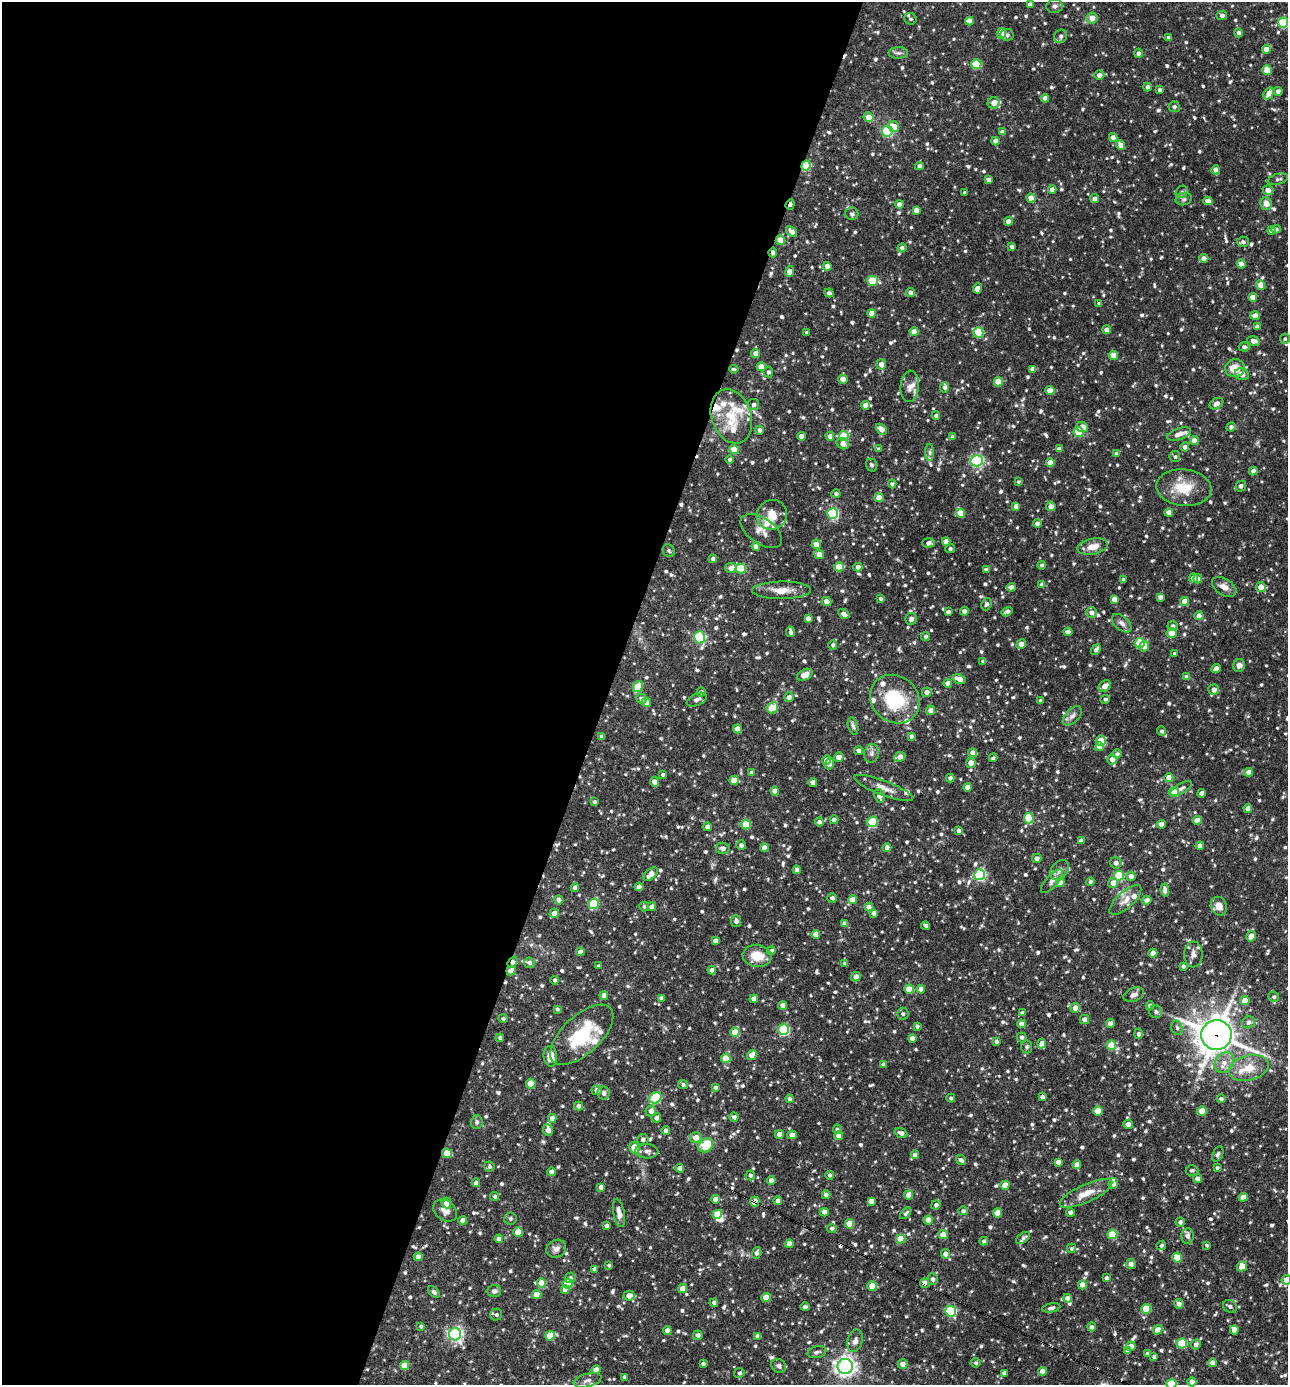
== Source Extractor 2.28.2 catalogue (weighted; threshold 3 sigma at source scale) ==
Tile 5 of 4 x 4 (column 1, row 2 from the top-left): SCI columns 271-1556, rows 2769-4151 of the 5551 x 5537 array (HDU 1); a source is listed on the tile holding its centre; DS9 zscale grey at full resolution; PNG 1290 x 1387 px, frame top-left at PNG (2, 2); each listed source drawn as its Kron ellipse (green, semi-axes under 4 px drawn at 4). Shown black and unused: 47% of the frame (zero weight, under 3 of 4 exposures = <1% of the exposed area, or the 3 px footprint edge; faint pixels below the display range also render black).
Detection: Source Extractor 2.28.2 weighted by HDU 2 'WHT'; one run over the whole footprint, this tile lists its part. Background 0.0839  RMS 0.0039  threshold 0.0177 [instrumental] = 3 sigma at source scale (4.5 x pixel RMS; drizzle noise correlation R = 1.50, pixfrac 1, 0.05/0.05 arcsec/px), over >= 5 px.
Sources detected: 1050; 6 cosmic-ray / hot-pixel residue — neither listed nor drawn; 28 inside a brighter listed object's ellipse — not listed separately; of the other 1016, all 500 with FLUX_AUTO >= 0.738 (the completeness limit of this list) listed and drawn (516 fainter detections not listed), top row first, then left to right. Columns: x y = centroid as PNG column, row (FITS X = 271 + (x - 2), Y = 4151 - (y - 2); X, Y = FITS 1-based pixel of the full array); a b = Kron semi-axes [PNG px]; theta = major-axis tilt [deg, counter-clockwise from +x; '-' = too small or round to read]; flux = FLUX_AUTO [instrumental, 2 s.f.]
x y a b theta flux
1030 4 4 4 - 1.6
1055 6 8 7 - 1.1
1222 16 5 4 - 0.99
1092 18 5 5 - 3.2
910 19 6 5 - 0.81
969 21 4 4 - 2.9
1283 22 5 5 - 25
1002 33 5 4 - 6.6
1239 33 4 4 - 1.2
1007 35 6 6 - 0.93
1061 36 7 6 - 1
1169 38 4 4 - 1.6
1266 49 4 4 - 4.7
898 53 10 6 2 1.2
1138 53 4 4 - 1.2
976 64 5 5 - 14
1267 70 5 4 - 5.3
1099 75 5 5 - 2.2
1147 87 4 4 - 1.2
1160 90 4 3 - 1
1278 91 4 4 - 1.7
1269 93 6 4 58 3.3
1045 98 4 4 - 2.9
994 103 6 6 - 3.3
1174 107 5 5 - 1.1
868 117 5 4 - 4.3
894 126 6 5 - 4.2
887 131 5 5 - 37
1002 132 4 4 - 2.4
1113 137 4 4 - 2.7
995 141 4 4 - 2.4
1121 145 5 4 - 3.3
806 166 5 4 - 21
919 166 4 4 - 1.6
1216 170 4 4 - 3.2
1278 179 10 5 16 1
989 180 4 4 - 1.7
1052 190 4 4 - 2.4
1268 190 5 4 - 2.7
1182 192 6 5 - 0.93
965 193 4 3 - 0.9
1031 198 4 4 - 4.4
1095 199 4 4 - 1.8
1184 199 8 6 13 0.89
1208 201 4 4 - 3
790 204 5 3 - 2.3
899 204 4 4 - 2.8
1266 204 6 5 - 3.3
916 210 4 4 - 2.4
852 214 6 6 - 0.88
1008 221 4 4 - 2.9
1276 229 5 4 - 0.87
792 231 6 4 -38 2.1
1272 231 4 4 - 2.8
780 240 4 4 - 5.7
1243 242 6 5 - 1.1
1012 247 4 4 - 1.3
902 248 4 4 - 1.2
773 252 5 3 - 1.6
1204 258 4 4 - 2.2
1241 264 4 4 - 4.3
827 266 4 4 - 2.8
789 271 5 4 - 2.9
873 281 5 5 - 16
1261 285 4 4 - 5.1
977 288 5 4 - 2.4
910 292 4 4 - 1.7
829 293 4 4 - 1.1
1253 297 4 4 - 2.9
1099 303 4 3 - 0.97
872 314 4 4 - 3.5
1255 316 5 4 - 2.6
1257 327 4 4 - 1.6
1107 330 4 4 - 2.7
914 331 4 4 - 4.2
978 332 5 5 - 18
807 333 4 3 - 0.82
1285 339 5 5 - 0.74
1254 341 6 4 -10 2.3
1244 347 5 4 - 1.1
756 353 4 4 - 2.3
1113 355 4 4 - 5
881 364 5 5 - 2.6
761 367 4 4 - 6.1
1235 368 10 9 - 5.9
734 369 4 3 - 0.77
1032 369 4 4 - 1.6
768 372 5 5 - 0.93
1242 374 7 6 - 2.5
843 379 4 4 - 4.2
998 382 4 4 - 9.4
910 386 16 9 85 3.1
945 387 5 4 - 1.1
1050 391 4 4 - 5.8
1216 404 7 5 31 2.1
754 405 6 5 - 1.3
865 405 4 4 - 2.9
731 416 28 19 -71 14
936 416 4 4 - 1.1
1082 427 6 5 - 3.3
1231 427 5 4 - 1.2
881 429 6 4 -44 3.2
759 430 4 4 - 1.5
1079 432 5 5 - 17
1179 434 12 5 18 2.2
801 436 4 4 - 2.5
830 436 4 4 - 2.2
844 436 5 5 - 18
952 437 4 4 - 0.78
1194 441 4 4 - 2.8
843 444 6 5 - 2.6
1185 447 4 4 - 1.7
734 449 5 4 - 7.6
879 449 4 4 - 0.85
1059 449 4 4 - 1.7
930 452 9 4 -90 0.9
1116 453 4 4 - 0.89
1175 457 5 5 - 0.85
729 460 4 4 - 0.89
977 461 6 5 - 61
1050 463 4 4 - 5.4
871 465 6 5 - 1.1
1253 471 4 4 - 1.4
1018 482 4 3 - 0.74
892 484 4 4 - 1.1
1241 486 5 5 - 1.4
1184 488 27 18 -6 10
836 494 4 4 - 1.1
879 498 4 4 - 5.4
1016 506 4 4 - 2.2
1051 506 5 4 - 2.5
960 513 4 4 - 6.6
1169 513 4 4 - 2.9
833 514 5 5 - 35
772 515 15 14 - 6.5
1037 523 4 4 - 1.5
761 531 23 13 -34 3.8
946 541 4 4 - 3.8
929 543 6 4 3 1.8
816 544 5 4 - 3
756 546 4 4 - 2.4
1093 547 15 8 11 4.2
950 549 5 4 - 0.9
669 551 6 5 - 0.77
819 554 5 4 - 3.8
713 559 4 4 - 1.3
1042 565 4 4 - 0.83
839 567 5 4 - 9
858 567 4 4 - 1.9
731 568 6 5 - 2.3
741 569 5 5 - 14
986 570 4 4 - 1.4
1193 578 4 4 - 3
1197 579 5 4 - 2.8
1123 580 4 3 - 0.77
1042 585 4 4 - 2.1
1011 587 4 4 - 2.1
1224 587 13 8 -32 2.5
1261 587 5 4 - 3.9
781 590 29 8 0 5.3
1160 597 4 4 - 1.3
880 598 4 4 - 0.95
1114 599 4 4 - 2.4
826 601 5 4 - 2.9
1184 601 4 4 - 3.8
987 604 6 5 - 0.95
964 611 4 4 - 2.3
948 612 4 4 - 1.2
1007 612 6 4 31 1.4
1092 612 5 5 - 1.6
844 614 6 4 -32 2.5
1199 616 4 4 - 3.3
808 618 4 4 - 2.2
911 619 6 5 - 1.4
1122 623 11 7 -42 1.7
1173 626 5 5 - 0.97
790 632 5 3 - 1.4
1068 632 4 4 - 2
1171 633 5 5 - 4
926 636 5 4 - 0.96
699 637 6 5 - 35
1140 643 5 5 - 17
1021 644 5 4 - 3.3
833 645 5 4 - 0.93
1144 646 5 5 - 3
1096 650 6 4 53 1.3
1174 654 4 3 - 0.82
983 661 4 4 - 0.93
1239 665 6 5 - 1.5
1216 669 5 4 - 2.2
805 675 8 5 29 4.6
1187 677 4 4 - 2.5
959 679 7 4 -22 3.6
948 683 4 4 - 2.8
1105 686 7 5 39 2.3
638 687 6 5 - 10
1214 690 5 5 - 2.2
701 692 4 4 - 1.3
927 692 5 4 - 1.8
789 697 5 5 - 1.6
641 699 5 5 - 1.6
895 699 26 23 -40 21
1105 699 5 3 - 0.94
697 700 10 6 25 2.1
1041 701 4 3 - 1.1
646 702 5 4 - 3.3
772 708 6 5 - 13
931 710 4 4 - 2.6
1072 716 12 7 46 1.8
853 726 9 5 -74 0.93
737 729 4 4 - 4.3
1162 731 5 4 - 1
911 736 4 3 - 1.1
602 737 4 4 - 1.9
1101 741 5 5 - 5.3
1099 747 4 4 - 3.1
858 751 4 3 - 1.4
872 753 9 7 79 1.5
973 753 4 4 - 2.5
1117 754 5 4 - 0.91
839 757 5 4 - 3
900 757 6 4 25 3.1
993 758 4 3 - 0.79
1112 759 5 5 - 2.5
826 760 4 4 - 2.6
971 763 5 5 - 3.1
829 764 6 4 70 5.1
1249 772 4 4 - 2.8
752 773 4 4 - 1.6
663 775 4 4 - 0.86
950 778 4 4 - 1.1
1169 778 4 4 - 4.7
734 780 5 4 - 5.5
654 782 5 4 - 3
813 782 4 4 - 3.1
967 787 4 4 - 3
884 788 31 7 -21 3.9
1181 789 12 5 30 1.2
775 791 4 4 - 3.2
1174 792 5 5 - 15
1202 793 4 4 - 1.7
880 796 7 5 -69 3.1
594 802 4 3 - 0.81
1248 809 4 4 - 2.9
1029 818 5 5 - 11
834 820 4 4 - 1.6
1197 820 4 4 - 3.5
819 822 4 4 - 1.8
872 822 5 5 - 18
746 824 5 5 - 13
1161 824 4 4 - 3
707 827 4 4 - 1.5
959 831 4 4 - 2
1081 841 4 4 - 1.8
741 845 5 4 - 1.1
1200 846 4 4 - 2.7
764 847 4 4 - 2.9
723 848 7 5 -4 1.6
887 848 4 4 - 2.5
1037 858 4 4 - 1.9
1116 863 6 5 - 1.9
797 870 4 4 - 2.4
1060 870 11 8 51 2
651 874 8 5 42 3.8
980 875 5 5 - 46
1119 876 5 5 - 15
1131 876 5 4 - 2.4
1052 881 15 6 47 1.7
1090 882 4 4 - 0.97
1060 883 4 4 - 4.4
1113 883 5 5 - 3.2
639 887 4 4 - 3.3
575 888 4 4 - 2.3
1165 890 6 4 -82 2.2
832 898 5 5 - 1
559 900 4 4 - 2.6
852 900 4 4 - 4.8
1125 900 20 8 42 3.5
1147 900 5 4 - 2
593 904 5 5 - 20
644 906 5 4 - 0.74
1219 906 9 7 -67 3.4
652 907 4 4 - 2.7
869 907 4 4 - 2.9
554 913 4 4 - 2.8
874 913 4 4 - 1.7
736 921 6 5 - 1.6
845 924 4 4 - 2.5
925 926 4 3 - 0.89
816 934 4 4 - 3.5
1251 936 5 4 - 3.3
716 941 4 4 - 2.3
771 951 4 4 - 1.2
580 952 4 4 - 2.7
1153 953 4 4 - 3.2
1193 954 13 9 89 2.4
757 956 14 11 -8 6.9
513 962 6 4 53 1.9
529 963 5 5 - 1.5
845 963 4 3 - 0.77
599 966 4 4 - 1.2
1183 966 4 4 - 0.98
712 970 4 4 - 2.3
511 971 5 4 - 3.1
856 977 5 4 - 2.5
555 980 4 4 - 0.9
909 989 4 4 - 6.8
921 989 4 4 - 2.9
604 995 4 4 - 2.6
1134 995 11 6 21 1.7
1274 997 5 5 - 0.85
661 998 4 4 - 1.3
754 999 4 4 - 3.1
1245 1001 5 4 - 3.3
783 1005 4 4 - 2.8
1150 1006 4 4 - 1.9
1075 1008 5 4 - 2.5
557 1009 4 3 - 0.79
1156 1012 6 6 - 1.1
1023 1013 4 4 - 1.6
903 1014 6 6 - 1.1
503 1019 4 4 - 0.89
1084 1019 5 4 - 2.5
1249 1022 7 6 - 1.3
1110 1023 4 4 - 2.8
1021 1024 4 4 - 2.8
917 1026 4 3 - 0.87
1177 1028 7 5 -73 0.87
784 1030 5 5 - 38
735 1032 4 4 - 7.1
1138 1034 5 4 - 1.2
582 1035 39 19 43 24
1216 1035 15 15 - 630
1022 1037 5 5 - 0.91
500 1038 4 4 - 0.86
912 1038 4 4 - 2.7
996 1041 4 3 - 1
1042 1043 5 4 - 3
1111 1045 5 4 - 11
1027 1047 6 5 - 0.85
752 1055 5 4 - 4.7
550 1056 10 7 -85 4.5
726 1058 5 5 - 12
1224 1063 11 8 51 3.3
884 1064 4 4 - 1.2
1249 1068 20 12 15 7.2
531 1084 5 4 - 7.5
683 1085 5 4 - 0.88
715 1087 4 4 - 1.1
597 1090 5 5 - 2.3
604 1093 6 6 - 1.5
1042 1097 4 4 - 1.4
655 1098 6 5 - 27
951 1098 4 4 - 0.85
790 1099 4 4 - 1.2
1221 1099 4 4 - 1
579 1106 4 4 - 2.3
651 1111 6 5 - 2.1
1098 1111 5 4 - 7.7
1202 1111 5 4 - 6.6
734 1117 4 4 - 1.4
552 1118 4 4 - 2.5
656 1118 5 5 - 1.5
477 1122 7 6 - 1
1128 1124 5 4 - 2.2
837 1129 5 4 - 0.75
548 1130 6 4 -84 3.1
666 1131 4 4 - 1.6
901 1133 6 4 -24 1.6
779 1134 4 4 - 2.6
792 1135 4 4 - 2.6
839 1136 4 4 - 3
696 1137 6 5 - 3.9
643 1139 5 5 - 1.5
706 1145 8 6 38 9.6
634 1148 6 5 - 7.7
647 1151 11 7 -1 1.8
447 1153 5 4 - 7
1218 1154 8 5 66 0.89
915 1155 4 4 - 1.9
961 1160 5 4 - 1.2
1058 1162 4 4 - 2
1077 1165 4 4 - 3.1
489 1166 5 5 - 0.8
680 1168 4 4 - 2.6
1217 1168 4 3 - 0.8
1192 1170 6 5 - 0.87
552 1172 4 4 - 2.6
750 1175 5 4 - 0.88
830 1175 4 4 - 0.91
1197 1179 4 4 - 2.1
771 1180 4 4 - 3
476 1183 4 4 - 1.7
1113 1183 5 4 - 2.9
1005 1185 4 4 - 6.1
601 1187 4 4 - 1.6
1086 1193 28 9 24 5.7
826 1195 4 4 - 2.3
909 1195 4 4 - 4.7
495 1196 4 4 - 0.83
1243 1197 4 4 - 3.7
715 1199 4 4 - 3.1
778 1201 4 4 - 1.7
871 1201 4 4 - 2.7
755 1202 5 4 - 5
446 1203 5 5 - 3
936 1205 5 4 - 1
445 1210 13 9 -37 2.6
963 1211 5 4 - 1
824 1212 4 4 - 2.6
1070 1212 4 4 - 1.5
619 1213 14 5 -79 2.5
906 1213 7 3 46 0.74
997 1213 4 4 - 5.7
717 1214 5 4 - 11
510 1219 6 6 - 0.75
463 1220 4 4 - 2.9
928 1220 4 4 - 4.7
1180 1222 4 4 - 1.1
850 1224 5 4 - 8.6
606 1226 4 3 - 1
832 1228 5 4 - 0.98
518 1232 5 4 - 6.7
1112 1234 5 5 - 15
943 1235 5 4 - 4.8
1187 1236 7 6 - 1.5
1023 1238 8 5 38 1.1
499 1239 4 4 - 3
901 1239 5 4 - 9
984 1241 4 4 - 1.2
789 1244 4 4 - 3.6
1161 1245 5 4 - 0.8
1206 1245 3 3 - 0.78
1071 1248 4 4 - 0.77
556 1249 10 8 29 2.1
757 1253 6 4 72 1.3
945 1254 4 4 - 2.6
418 1257 4 4 - 2.7
1177 1258 5 5 - 9.7
1131 1264 5 5 - 1.4
609 1265 4 3 - 0.87
1242 1266 5 5 - 3.9
594 1269 4 3 - 1.1
570 1278 5 5 - 1.1
1106 1278 4 3 - 0.98
933 1279 6 5 - 1.3
1286 1280 5 5 - 3.2
541 1283 4 4 - 6.7
568 1283 5 5 - 10
924 1283 5 4 - 4.4
1082 1285 4 4 - 5.5
872 1286 5 4 - 7.9
683 1288 5 4 - 3.8
565 1290 4 4 - 2.7
494 1291 7 6 - 1.2
434 1292 7 4 -45 0.82
537 1295 4 4 - 5.4
629 1296 5 5 - 2.8
766 1298 4 4 - 6.6
1067 1298 4 4 - 2.5
714 1303 4 4 - 1.3
1179 1304 5 4 - 1.8
1230 1306 7 6 - 1.2
805 1307 4 3 - 1.2
1051 1308 9 4 11 1.1
1146 1309 5 5 - 12
951 1311 5 5 - 25
496 1315 6 5 - 0.86
421 1326 4 4 - 0.77
1092 1327 4 4 - 1.5
1157 1330 5 4 - 3.4
1234 1330 5 4 - 3
667 1331 4 4 - 2.7
455 1334 6 6 - 88
698 1335 5 4 - 1.3
550 1336 5 4 - 10
758 1336 4 4 - 2.6
855 1341 11 7 74 2
1182 1343 5 5 - 16
1196 1344 5 4 - 1.6
1131 1346 5 4 - 2.5
1127 1351 4 4 - 0.74
817 1352 9 6 14 1.2
1147 1354 4 4 - 1.1
1154 1357 4 4 - 0.88
976 1363 5 5 - 0.82
1212 1363 4 4 - 3.1
703 1364 4 3 - 1
902 1364 5 4 - 2.8
404 1366 4 4 - 7.5
779 1366 8 6 -30 1.3
845 1366 8 7 - 180
596 1370 4 4 - 2.9
1042 1371 4 4 - 2.6
739 1373 5 5 - 0.8
1004 1373 4 4 - 1.2
624 1377 3 3 - 0.74
588 1380 14 6 15 1.9
1192 1382 4 4 - 2.2
1171 1384 5 5 - 20
Overlapping masked pixels (flux is a lower limit): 10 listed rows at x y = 806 166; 790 204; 780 240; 773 252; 513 962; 511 971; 1216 1035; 447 1153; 755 1202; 924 1283
Isophote crosses this tile's border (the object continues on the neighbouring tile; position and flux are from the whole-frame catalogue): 3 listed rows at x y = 1283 22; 1286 1280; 1171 1384